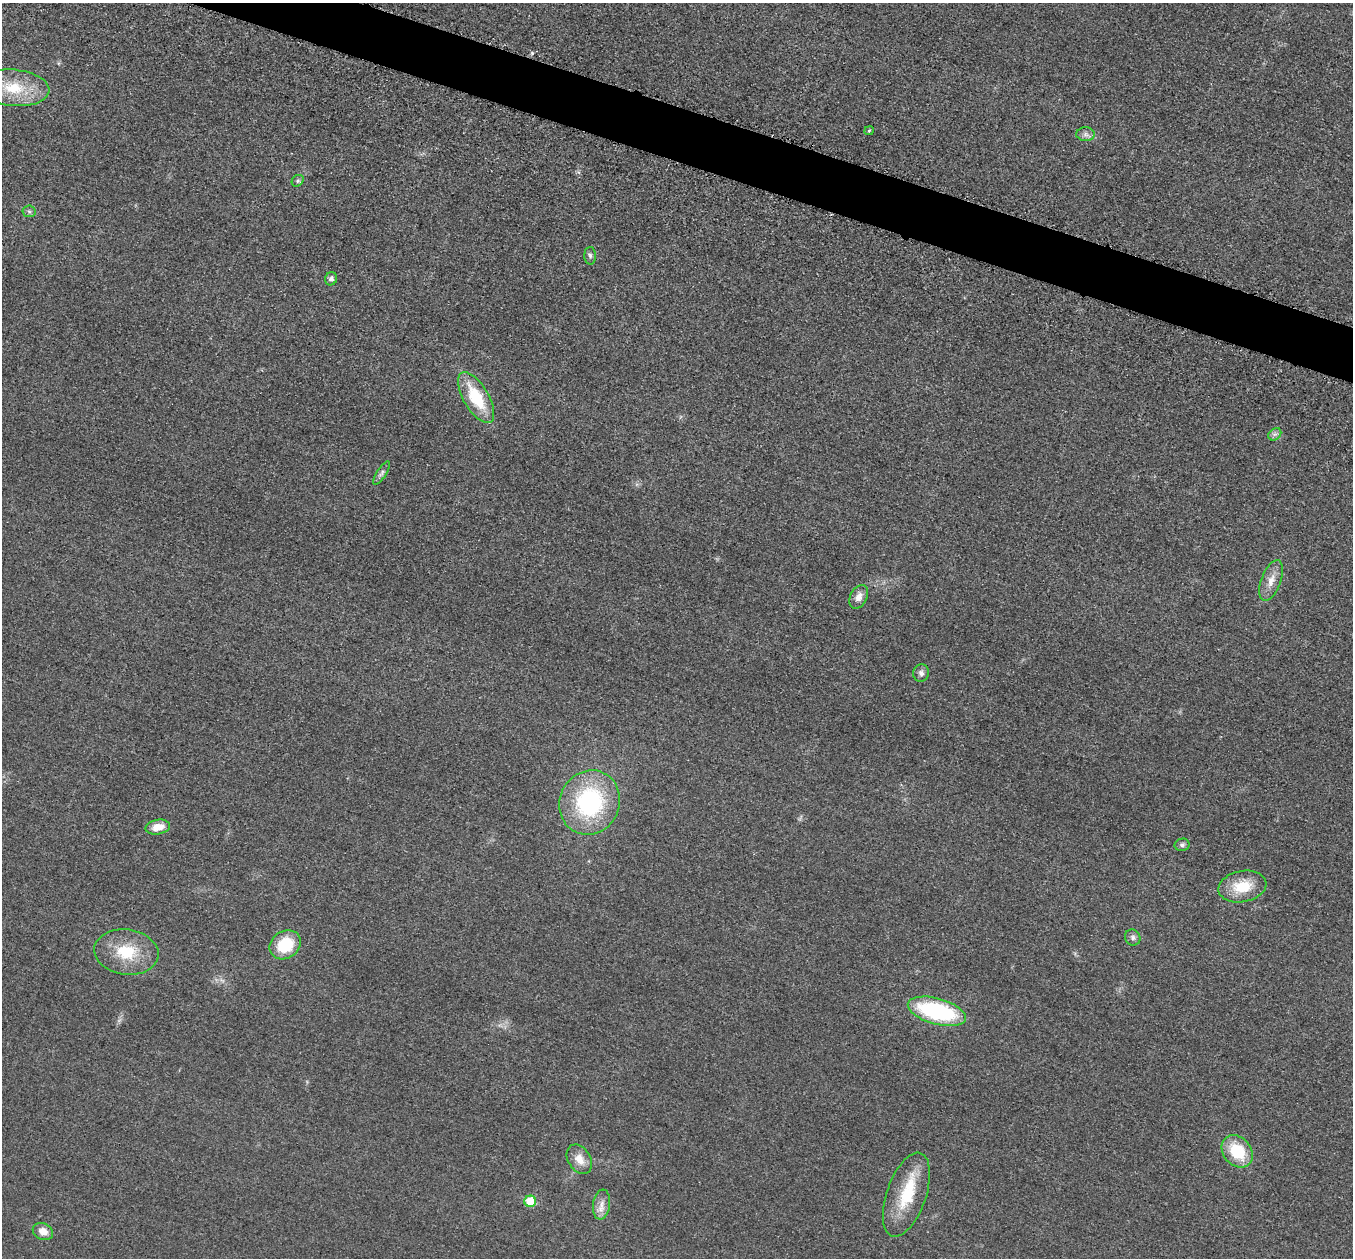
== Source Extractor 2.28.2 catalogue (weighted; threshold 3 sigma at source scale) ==
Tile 11 of 4 x 4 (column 3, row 3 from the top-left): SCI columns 2736-4086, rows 1455-2710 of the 5458 x 5502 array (HDU 1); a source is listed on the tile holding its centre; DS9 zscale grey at full resolution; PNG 1355 x 1260 px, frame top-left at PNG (2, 3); each listed source drawn as its Kron ellipse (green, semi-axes under 4 px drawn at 4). Shown black and unused: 4% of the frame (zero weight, under 3 of 5 exposures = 4% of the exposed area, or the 3 px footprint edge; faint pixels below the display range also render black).
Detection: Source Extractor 2.28.2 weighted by HDU 2 'WHT'; one run over the whole footprint, this tile lists its part. Background 0.0195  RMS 0.0052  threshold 0.0233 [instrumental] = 3 sigma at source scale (4.5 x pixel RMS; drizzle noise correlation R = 1.50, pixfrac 1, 0.05/0.05 arcsec/px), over >= 5 px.
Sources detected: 27; all 27 listed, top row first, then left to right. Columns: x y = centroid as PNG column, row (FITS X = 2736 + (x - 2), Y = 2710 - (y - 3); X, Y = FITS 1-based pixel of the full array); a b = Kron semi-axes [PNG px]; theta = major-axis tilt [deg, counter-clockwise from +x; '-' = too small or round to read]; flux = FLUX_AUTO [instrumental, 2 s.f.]
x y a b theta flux
13 88 36 18 -5 22
869 131 5 4 - 0.66
1086 134 9 7 -1 2.1
298 181 6 5 - 1
29 211 6 6 - 1.1
590 256 9 5 -88 1.4
331 279 7 6 - 2
476 398 28 12 -60 24
1275 434 7 5 42 1.6
382 473 13 4 57 1.7
1271 580 21 10 70 6.2
859 597 12 8 62 3.8
921 673 8 8 - 2.2
590 802 33 30 65 66
158 827 12 7 10 7
1182 845 7 6 - 1.4
1242 887 24 15 11 15
1133 937 8 7 - 1.8
285 945 16 13 32 19
126 952 32 22 -7 22
937 1011 30 13 -15 62
1237 1151 18 14 -49 22
579 1159 16 11 -58 6.5
906 1195 44 19 71 26
530 1201 6 6 - 18
601 1205 15 8 82 4.4
43 1232 10 8 -27 4.9